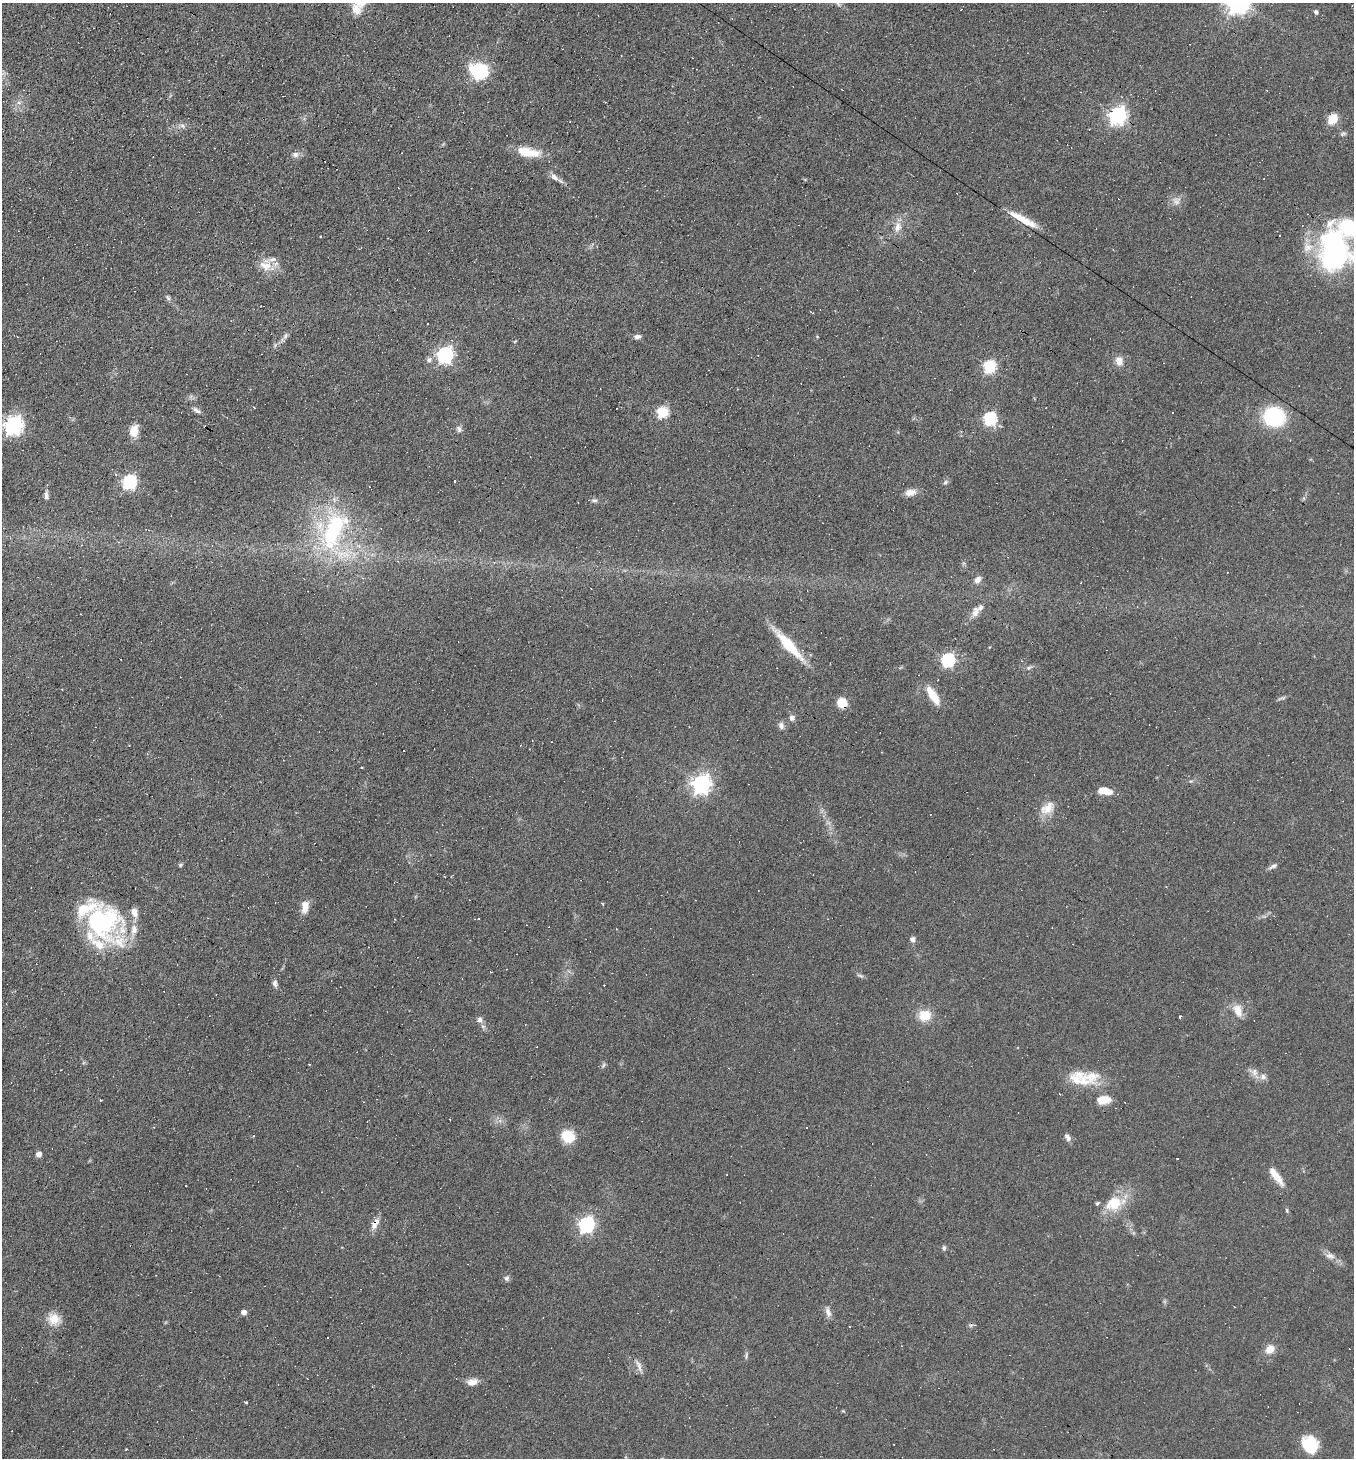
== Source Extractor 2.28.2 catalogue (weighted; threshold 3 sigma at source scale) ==
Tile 11 of 4 x 4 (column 3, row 3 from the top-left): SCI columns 2987-4338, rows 1457-2912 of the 5834 x 5825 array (HDU 1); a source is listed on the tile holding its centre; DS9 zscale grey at full resolution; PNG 1356 x 1460 px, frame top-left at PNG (2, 3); no overlay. Shown black and unused: <1% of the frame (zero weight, under 5 of 9 exposures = <1% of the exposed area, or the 3 px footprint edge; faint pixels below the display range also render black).
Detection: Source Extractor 2.28.2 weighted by HDU 2 'WHT'; one run over the whole footprint, this tile lists its part. Background 0.104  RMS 0.0049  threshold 0.0201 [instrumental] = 3 sigma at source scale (4.09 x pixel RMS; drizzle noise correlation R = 1.36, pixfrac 0.8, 0.05/0.05 arcsec/px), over >= 5 px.
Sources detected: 168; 1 too faint to see at this stretch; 58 cosmic-ray / hot-pixel residue — not listed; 15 inside a brighter listed object's ellipse — not listed separately; the other 94 listed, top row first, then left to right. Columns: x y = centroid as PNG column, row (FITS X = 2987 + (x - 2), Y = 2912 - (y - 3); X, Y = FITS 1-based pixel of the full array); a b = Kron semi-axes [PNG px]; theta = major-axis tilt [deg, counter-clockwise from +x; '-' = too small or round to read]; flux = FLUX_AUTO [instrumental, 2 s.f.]
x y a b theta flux
356 10 14 9 -58 4.2
1316 12 6 5 - 1.1
479 71 19 15 -21 25
1117 115 7 6 - 200
1333 119 12 9 62 7.2
182 126 7 4 -73 0.99
1342 134 8 4 31 0.85
528 152 27 10 -9 11
295 154 9 8 - 2
554 177 11 7 -47 2.1
1176 201 12 10 53 3
1025 221 29 11 -29 8.3
897 227 16 8 74 4.1
429 231 2 2 - 0.87
1280 235 3 2 - 0.43
320 236 3 2 - 0.43
1333 251 44 30 -86 91
265 266 18 11 -19 6.1
168 298 8 5 -63 0.96
285 336 10 5 69 1.3
817 336 4 3 - 0.31
18 337 3 2 - 0.25
637 337 8 6 10 1.7
445 355 7 6 - 140
429 360 7 7 - 1.5
1119 361 11 9 -73 3.8
989 367 6 6 - 54
196 410 11 5 -37 1.5
662 412 6 6 - 41
1172 413 3 3 - 0.82
1274 417 19 17 -13 36
990 419 6 6 - 66
13 425 7 7 - 210
459 429 9 6 -83 1.4
134 431 12 9 79 6.5
454 481 3 3 - 6.2
129 482 7 6 - 89
910 492 14 8 11 3.4
46 495 11 5 89 1.7
594 500 8 6 1 1.2
333 531 62 27 72 52
978 580 9 7 53 2.6
975 611 16 10 74 4
788 644 42 10 -48 18
948 660 6 6 - 75
1028 668 7 4 31 0.94
933 696 23 8 -58 9.3
1281 698 14 2 17 0.84
842 703 9 8 - 8.8
792 718 7 6 - 1.8
781 726 10 7 -70 1.8
129 745 3 2 - 0.26
361 768 3 2 - 0.36
701 784 7 7 - 210
1105 791 13 6 -9 7.7
1047 808 22 13 36 6.4
180 865 5 5 - 0.63
1273 866 13 5 28 1.4
602 903 4 3 - 0.51
305 906 15 8 88 4.8
102 922 49 37 -43 62
1052 928 3 2 - 0.29
913 939 6 6 - 2
860 976 10 4 -18 0.99
275 982 8 6 -89 1.4
1237 1011 17 9 -56 5
925 1015 13 12 - 8.8
1180 1016 3 3 - 6.9
480 1019 9 7 -73 1.7
1254 1072 10 8 -78 2.5
1091 1077 34 18 -9 13
1263 1077 9 8 - 2.1
1103 1100 14 8 11 8.1
254 1136 4 3 - 0.38
568 1136 12 11 - 13
1067 1137 10 6 -52 1.9
39 1154 5 5 - 3
1276 1176 25 8 -52 5.9
1114 1203 25 18 27 13
1287 1210 7 3 -82 0.63
375 1223 17 8 57 3.6
586 1225 7 6 - 120
944 1248 6 5 - 1
1330 1256 14 7 -13 2.6
507 1278 7 7 - 1.3
244 1312 5 5 - 2.2
828 1312 15 7 -75 2.4
54 1319 16 14 -62 6.5
1270 1349 13 10 42 4.2
746 1355 12 4 86 0.88
639 1365 19 6 -67 2.6
472 1382 15 8 11 3.4
246 1402 3 3 - 1.5
1310 1444 18 14 -68 16
Overlapping masked pixels (flux is a lower limit): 3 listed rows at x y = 429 231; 842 703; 375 1223
Isophote crosses this tile's border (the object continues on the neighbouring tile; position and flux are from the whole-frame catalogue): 1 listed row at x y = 1333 251